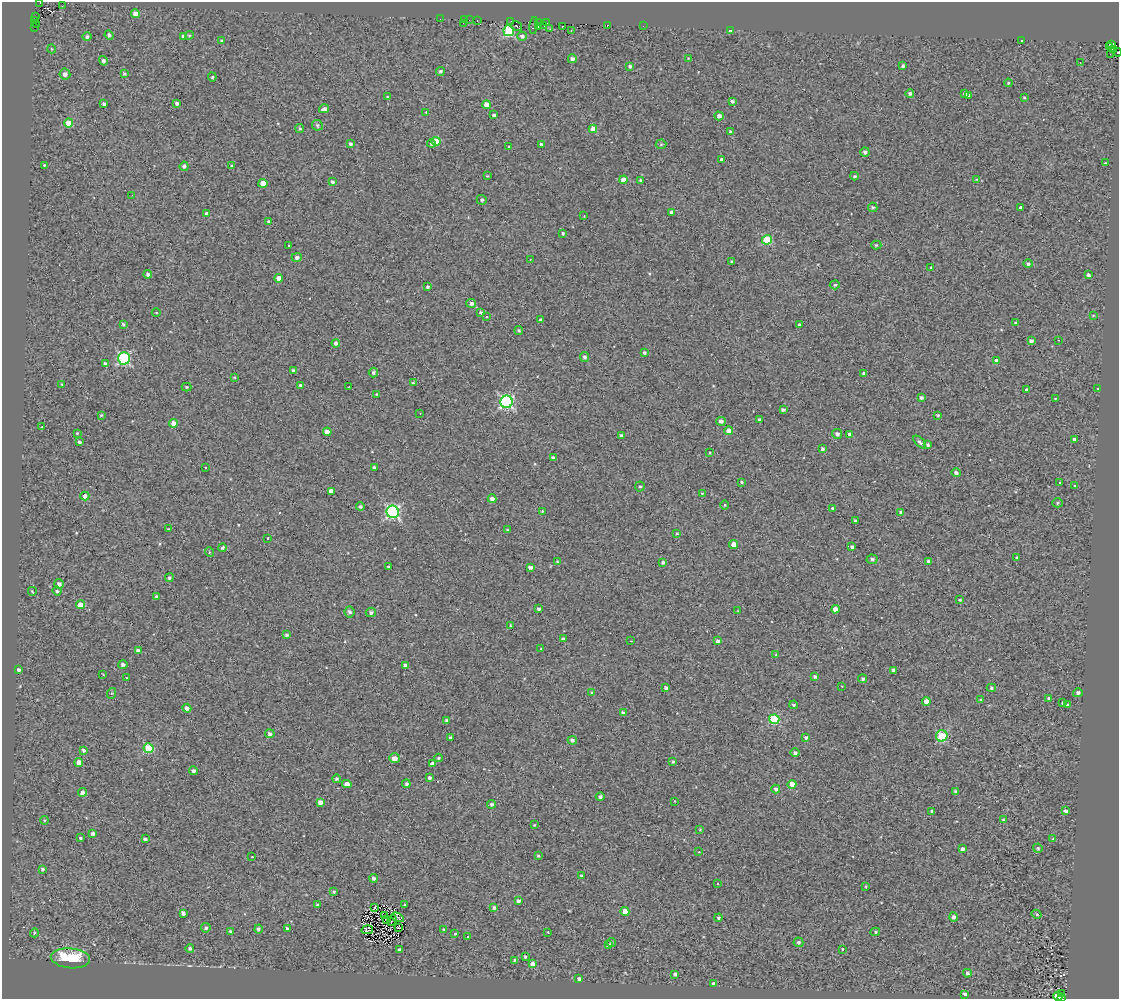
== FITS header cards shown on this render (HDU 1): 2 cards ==
NAXIS1  =                 1117
NAXIS2  =                  997

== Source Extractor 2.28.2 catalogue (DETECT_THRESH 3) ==
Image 1117 x 997 px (HDU 1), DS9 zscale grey, 1 PNG px = 1 image px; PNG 1121 x 1001 px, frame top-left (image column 1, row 997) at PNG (2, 2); each listed source drawn as its Kron ellipse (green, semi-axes under 4 px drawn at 4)
Background 0.162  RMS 1.4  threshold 4.14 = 3 sigma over >= 5 px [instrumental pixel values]
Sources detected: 334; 2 with non-positive FLUX_AUTO (blend fragments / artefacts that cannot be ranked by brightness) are neither listed nor drawn; the other 332 listed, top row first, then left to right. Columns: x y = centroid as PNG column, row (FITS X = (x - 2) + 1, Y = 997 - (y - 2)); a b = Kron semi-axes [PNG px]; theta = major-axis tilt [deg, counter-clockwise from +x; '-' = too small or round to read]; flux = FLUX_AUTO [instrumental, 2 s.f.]
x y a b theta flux
40 3 3 2 - 220
62 6 3 2 - 68
135 14 4 4 - 650
36 17 4 2 - 220
440 19 2 2 - 58
464 20 2 2 - 45
470 20 2 2 - 2.9
477 20 2 2 - 72
35 21 3 2 - 150
511 22 3 2 - 120
463 23 2 2 - 390
538 23 3 2 - 100
547 23 2 2 - 92
37 24 4 2 - 900
534 25 8 3 81 1500
543 25 2 2 - 64
608 25 3 2 - 170
516 26 6 3 -33 710
562 26 3 2 - 280
643 26 2 2 - 79
35 27 3 2 - 300
538 27 3 2 - 140
550 29 3 3 - 100
730 30 3 3 - 190
509 31 5 5 - 10000
571 31 3 2 - 220
109 35 5 4 - 260
189 35 4 4 - 100
522 36 5 4 - 280
87 37 4 4 - 240
183 37 3 3 - 370
1021 40 3 3 - 260
222 41 4 3 - 200
1112 45 3 2 - 98
1109 47 2 2 - 220
52 49 4 3 - 69
1114 49 3 3 - 1900
1117 52 4 2 - 310
1110 54 2 2 - 110
688 58 2 2 - 52
572 59 4 4 - 320
103 61 5 4 - 240
1080 62 4 2 - 57
630 66 3 3 - 180
903 66 3 3 - 190
440 71 4 4 - 200
124 73 4 4 - 150
65 74 5 5 - 370
212 77 4 4 - 210
1008 83 4 3 - 81
965 93 4 3 - 260
910 94 4 4 - 260
969 95 4 3 - 240
387 97 3 3 - 100
1024 97 3 2 - 79
732 101 4 3 - 220
177 103 4 3 - 220
104 104 4 3 - 230
486 105 4 4 - 1200
324 109 5 4 - 340
426 112 3 3 - 60
494 115 4 3 - 180
719 116 4 4 - 390
69 123 4 4 - 2200
317 125 5 5 - 200
300 129 5 4 - 170
593 129 4 4 - 1200
730 131 4 3 - 130
436 141 4 4 - 1500
431 143 4 4 - 240
350 144 4 3 - 220
541 144 3 3 - 140
661 144 5 5 - 130
509 147 3 2 - 100
865 152 5 4 - 270
721 160 3 3 - 230
1105 163 3 3 - 73
44 165 3 3 - 78
184 166 5 4 - 250
232 166 3 3 - 120
487 176 4 3 - 91
854 176 4 3 - 150
977 179 3 3 - 74
624 180 4 4 - 1200
641 181 3 3 - 230
333 182 4 3 - 230
263 183 4 4 - 1100
132 195 2 2 - 170
482 200 5 4 - 170
873 207 5 4 - 150
1020 207 3 3 - 1100
671 212 4 3 - 310
206 213 4 3 - 190
584 216 2 2 - 70
269 222 4 4 - 200
563 233 3 3 - 160
767 240 5 4 - 4300
289 245 3 2 - 70
876 245 5 4 - 140
297 257 5 4 - 330
530 259 2 2 - 71
732 261 3 3 - 130
1028 264 4 4 - 240
931 267 3 3 - 400
148 274 4 4 - 290
1088 275 3 3 - 230
279 278 4 4 - 700
835 285 5 4 - 150
427 287 4 4 - 160
471 303 5 4 - 340
156 313 4 3 - 82
481 313 4 3 - 250
1093 315 4 2 - 72
486 317 3 3 - 260
541 320 3 3 - 210
1016 323 4 3 - 160
123 324 3 3 - 160
799 325 3 3 - 190
519 331 4 4 - 150
1058 340 2 2 - 52
1031 341 4 3 - 260
336 343 4 4 - 260
644 353 3 3 - 190
585 357 5 4 - 170
124 358 6 6 - 10000
996 361 4 4 - 840
105 364 4 4 - 280
293 370 3 3 - 150
373 373 5 4 - 210
864 373 3 3 - 150
234 377 4 2 - 79
413 383 4 3 - 92
62 384 3 2 - 77
300 385 4 3 - 140
187 387 5 4 - 110
349 387 3 3 - 180
1098 388 3 3 - 190
1026 390 3 3 - 1600
376 394 3 2 - 66
921 398 4 3 - 200
1055 398 3 2 - 52
507 402 6 6 - 16000
783 410 4 3 - 230
420 413 2 2 - 51
101 415 4 3 - 110
938 415 4 4 - 150
759 419 3 3 - 160
721 421 5 4 - 340
173 423 4 4 - 720
42 427 3 2 - 290
729 431 4 4 - 730
327 432 4 4 - 720
77 433 4 3 - 74
837 434 5 4 - 320
850 434 4 4 - 400
621 435 3 3 - 210
1074 439 3 3 - 200
79 442 3 3 - 200
920 442 8 4 -44 250
927 445 3 3 - 200
822 449 3 3 - 200
710 453 3 2 - 85
553 458 4 3 - 320
205 467 3 2 - 150
374 468 4 3 - 300
956 473 5 4 - 260
741 482 4 3 - 130
1060 483 3 3 - 160
1074 486 3 3 - 170
640 487 5 5 - 150
331 491 4 4 - 520
702 493 3 3 - 77
85 496 4 4 - 330
492 499 4 4 - 480
1057 503 5 4 - 160
725 505 4 3 - 81
360 507 4 3 - 200
833 509 4 4 - 250
542 511 3 3 - 110
393 512 6 6 - 17000
901 512 4 4 - 230
855 521 3 3 - 140
168 529 3 3 - 70
507 530 4 3 - 74
677 534 4 3 - 93
268 538 3 3 - 210
734 545 4 4 - 1100
852 547 3 3 - 240
223 548 4 4 - 250
209 552 5 3 - 95
1017 558 4 3 - 140
872 559 5 5 - 230
928 561 3 3 - 160
557 562 3 3 - 100
663 562 4 3 - 200
388 567 3 3 - 150
530 567 4 3 - 390
169 578 4 4 - 190
59 584 5 5 - 310
32 591 4 2 - 88
57 591 5 4 - 230
157 597 4 4 - 240
960 600 4 3 - 120
80 605 4 4 - 1400
539 609 4 3 - 210
835 609 4 4 - 810
738 611 2 2 - 56
349 612 5 5 - 280
371 612 5 5 - 260
511 626 3 3 - 160
287 635 3 3 - 190
563 639 3 3 - 210
631 641 3 3 - 79
718 641 3 3 - 260
541 649 3 3 - 85
138 651 4 4 - 380
776 655 4 3 - 88
123 665 5 4 - 280
405 665 4 3 - 460
19 670 4 3 - 230
893 670 4 3 - 250
103 674 3 2 - 69
814 677 4 3 - 190
126 678 3 2 - 79
863 679 4 4 - 180
842 686 2 2 - 49
666 688 4 3 - 230
991 688 4 4 - 160
112 693 5 3 - 95
592 693 3 3 - 99
1078 693 5 4 - 270
1049 699 4 3 - 310
981 700 3 3 - 130
926 701 4 4 - 740
1063 703 4 3 - 2000
794 705 4 3 - 140
1067 705 3 3 - 600
187 708 4 4 - 430
623 713 4 3 - 240
774 719 5 4 - 5800
447 720 4 4 - 250
270 734 4 4 - 300
942 736 6 5 - 3900
450 738 3 3 - 150
806 738 4 3 - 190
572 740 4 4 - 240
149 748 5 5 - 4600
83 750 4 3 - 210
795 753 4 4 - 250
394 758 5 5 - 640
438 758 4 3 - 130
673 761 4 3 - 160
79 762 4 4 - 720
433 764 4 4 - 530
194 771 4 4 - 290
429 778 3 3 - 220
336 779 4 4 - 180
347 784 4 4 - 530
406 784 4 3 - 220
792 784 4 4 - 1400
776 789 4 4 - 270
82 792 4 4 - 390
956 792 4 3 - 270
600 797 4 4 - 240
674 801 3 2 - 58
320 802 4 4 - 480
491 804 4 4 - 210
932 811 4 3 - 240
1065 811 4 3 - 1500
44 820 4 3 - 84
1003 820 4 4 - 220
534 825 3 3 - 71
700 830 4 3 - 95
93 833 4 3 - 230
80 838 3 3 - 670
145 839 4 3 - 230
1053 839 3 3 - 83
1038 848 5 4 - 110
962 849 4 3 - 310
699 852 3 3 - 130
538 856 3 3 - 120
252 857 3 2 - 56
42 869 3 3 - 200
582 876 3 3 - 220
373 878 4 4 - 230
717 884 3 2 - 97
866 886 3 2 - 93
334 892 4 3 - 120
518 901 4 4 - 300
317 905 4 3 - 120
405 905 3 3 - 110
375 907 4 2 - 93
494 908 4 4 - 220
625 912 4 4 - 1100
183 913 4 4 - 320
1036 914 5 4 - 150
385 916 4 2 - 88
398 917 7 4 -23 55
954 917 4 4 - 290
718 918 4 4 - 190
387 920 3 2 - 44
392 921 5 2 - 81
398 927 4 2 - 74
206 928 5 4 - 210
287 928 4 3 - 210
258 929 4 4 - 190
443 929 3 2 - 74
367 930 6 4 11 130
230 932 4 3 - 220
548 932 2 2 - 63
875 932 5 4 - 140
34 933 5 3 - 93
455 934 3 3 - 630
468 937 4 3 - 78
611 942 4 4 - 130
798 942 5 5 - 190
608 945 4 3 - 200
190 948 4 4 - 240
843 949 3 3 - 130
399 950 4 3 - 240
525 957 4 3 - 150
70 958 19 10 -5 4400
515 960 4 3 - 120
533 964 4 4 - 720
967 973 4 4 - 210
675 974 3 3 - 210
579 979 4 4 - 290
713 983 4 3 - 120
964 994 4 3 - 520
1061 994 3 2 - 66
1058 996 5 4 - 1800
1062 998 2 2 - 1300
At the frame edge (FLAGS 8, measured only in part): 4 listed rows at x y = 40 3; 1117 52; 1058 996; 1062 998
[2 non-positive-flux detections neither listed nor drawn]